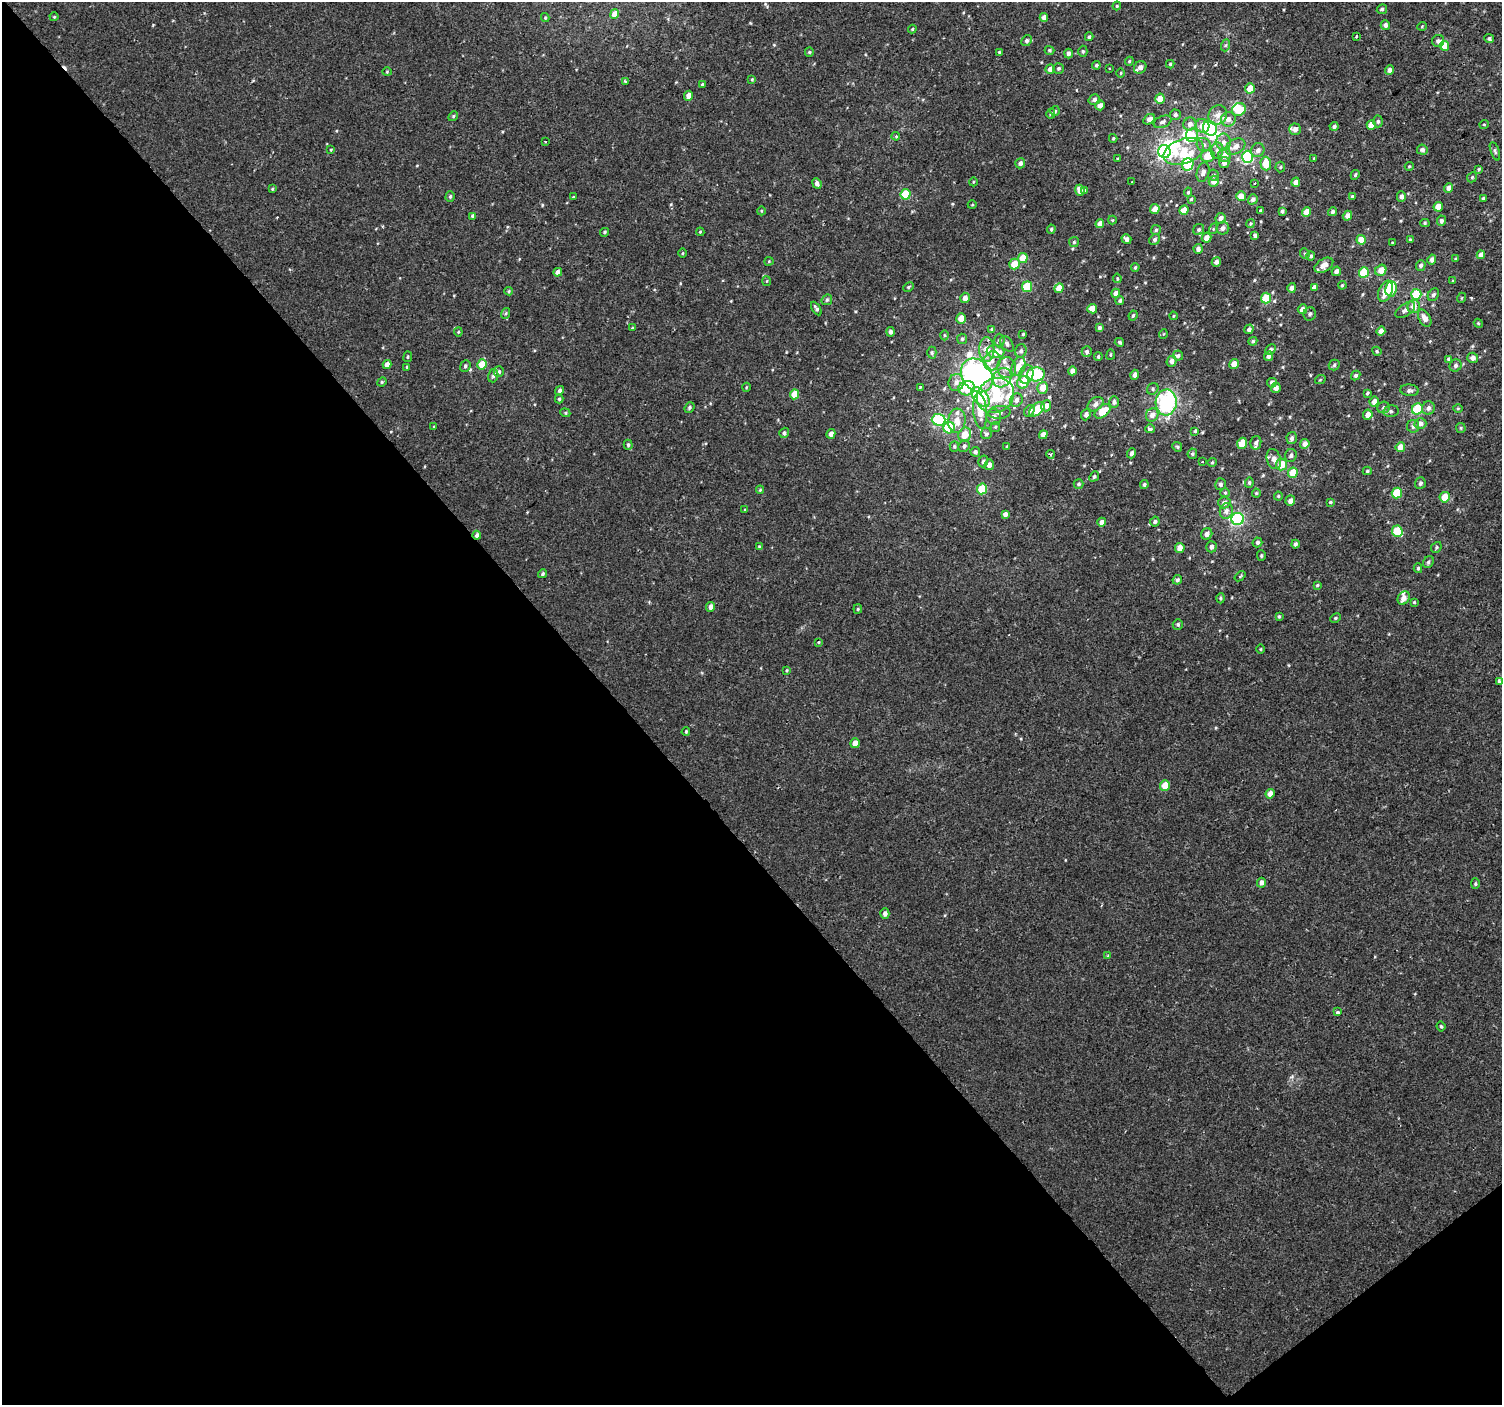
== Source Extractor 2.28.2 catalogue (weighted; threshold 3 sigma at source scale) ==
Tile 14 of 4 x 4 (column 2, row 4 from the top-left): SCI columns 1501-3000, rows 141-1543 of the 6003 x 5958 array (HDU 1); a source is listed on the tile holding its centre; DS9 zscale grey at full resolution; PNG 1504 x 1407 px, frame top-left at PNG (2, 2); each listed source drawn as its Kron ellipse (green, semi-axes under 4 px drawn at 4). Shown black and unused: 43% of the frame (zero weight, under 2 of 3 exposures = <1% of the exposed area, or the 3 px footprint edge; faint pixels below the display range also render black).
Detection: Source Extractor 2.28.2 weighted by HDU 2 'WHT'; one run over the whole footprint, this tile lists its part. Background 2.98e-04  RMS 0.002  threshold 0.00922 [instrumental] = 3 sigma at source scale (4.5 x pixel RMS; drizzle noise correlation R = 1.50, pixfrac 1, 0.0396/0.0396 arcsec/px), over >= 5 px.
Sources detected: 395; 7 inside a brighter object's white glare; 2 cosmic-ray / hot-pixel residue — neither listed nor drawn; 11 inside a brighter listed object's ellipse — not listed separately; the other 375 listed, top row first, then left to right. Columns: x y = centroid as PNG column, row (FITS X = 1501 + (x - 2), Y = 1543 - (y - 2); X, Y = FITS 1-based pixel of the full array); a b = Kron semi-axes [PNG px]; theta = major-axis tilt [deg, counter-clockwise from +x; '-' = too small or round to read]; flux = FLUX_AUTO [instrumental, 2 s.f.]
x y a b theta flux
1117 6 4 4 - 0.24
1382 9 5 4 - 0.44
615 14 5 4 - 2.2
54 17 4 4 - 0.2
1044 17 4 4 - 1.2
545 18 4 4 - 0.24
1385 25 5 4 - 0.73
1422 26 5 3 - 0.18
912 29 4 3 - 0.22
1356 36 3 2 - 0.33
1089 37 4 3 - 0.33
1489 39 5 4 - 0.46
1027 41 5 5 - 0.52
1438 41 6 6 - 0.69
1226 45 6 4 70 0.28
1445 46 5 4 - 4
1049 50 5 4 - 0.27
1083 51 5 4 - 0.32
809 52 5 4 - 0.26
999 52 4 3 - 0.27
1068 53 5 4 - 0.71
1129 61 4 4 - 0.26
1170 64 4 4 - 0.25
1096 65 4 4 - 0.3
1140 67 7 5 46 1.1
1109 68 2 2 - 0.13
1050 69 5 4 - 1.1
1058 69 5 5 - 0.35
1389 70 5 4 - 0.76
387 72 4 4 - 0.21
1121 73 5 3 - 0.19
752 79 4 3 - 0.19
626 81 4 3 - 0.3
702 85 4 3 - 0.35
1250 88 5 4 - 2.7
688 96 5 4 - 1.3
1094 99 6 5 - 0.62
1160 99 5 4 - 2.1
1100 105 5 4 - 1.2
1239 110 7 6 - 4.1
1055 111 5 5 - 0.3
1051 114 5 4 - 0.33
1175 115 5 5 - 0.54
1218 115 10 9 - 1.5
453 116 5 4 - 0.28
1149 119 6 5 - 0.86
1228 119 7 7 - 1.1
1378 121 6 4 88 0.42
1163 122 9 5 22 0.57
1190 124 6 6 - 0.98
1484 124 5 3 - 0.18
1371 125 5 4 - 2.2
1202 126 7 6 - 2.5
1334 126 4 4 - 0.58
1210 128 8 6 -54 11
1295 129 6 6 - 1.2
1192 135 7 6 - 3.5
896 136 4 3 - 0.29
1113 138 4 4 - 0.21
545 141 3 2 - 0.13
1224 142 8 7 - 1.2
1204 145 7 6 - 0.61
1235 147 11 7 31 1.6
331 150 4 3 - 0.2
1217 150 8 6 76 0.7
1258 150 7 6 - 0.96
1422 150 5 5 - 0.67
1183 151 21 12 20 5.2
1495 151 10 3 -70 0.34
1164 152 6 6 - 30
1224 155 7 6 - 1.5
1208 156 7 6 - 3.6
1248 157 6 5 - 19
1314 158 3 3 - 0.2
1118 159 3 3 - 0.22
1224 162 6 5 - 1.2
1020 163 5 5 - 0.7
1188 164 6 5 - 7.5
1266 164 7 5 -86 3.7
1409 166 4 4 - 0.21
1280 167 5 5 - 0.28
1479 169 3 3 - 0.26
1203 172 10 6 75 1
1213 175 6 5 - 0.39
1355 175 5 4 - 0.26
1472 177 5 4 - 0.3
1214 181 5 5 - 1.6
973 182 4 3 - 0.16
1132 182 2 2 - 0.18
1296 182 4 4 - 1.5
817 183 6 4 -67 0.73
1254 183 3 3 - 1.9
1449 188 5 4 - 1.3
272 189 4 3 - 0.22
1080 190 5 4 - 1.6
1085 191 4 4 - 0.4
1188 192 5 4 - 0.31
906 194 5 5 - 8.3
1241 196 5 5 - 2.2
1352 196 3 3 - 0.21
1401 196 5 4 - 0.74
450 197 5 4 - 0.35
574 197 3 3 - 0.69
1483 198 3 3 - 0.47
1191 199 4 4 - 0.27
1253 199 5 4 - 0.67
972 205 4 3 - 0.16
1438 207 5 4 - 3
1155 209 5 4 - 1.8
1184 210 5 4 - 2.6
1260 210 3 2 - 0.2
761 211 4 3 - 0.16
1282 211 4 3 - 0.4
1307 212 5 4 - 2.5
1333 212 4 4 - 0.46
473 216 4 4 - 0.67
1347 216 5 4 - 1.1
1221 218 5 5 - 1.2
1112 220 4 4 - 0.19
1441 221 5 4 - 0.61
1425 223 4 4 - 0.28
1100 224 4 4 - 1.6
1250 224 4 3 - 0.23
1223 228 6 6 - 0.73
1051 229 4 4 - 0.3
1199 229 6 5 - 0.36
1213 229 5 3 - 0.21
1156 230 5 5 - 0.35
605 232 4 4 - 0.32
700 232 4 4 - 0.19
1255 235 4 3 - 0.48
1207 238 5 4 - 1.3
1126 239 5 4 - 0.76
1155 239 6 5 - 0.49
1361 240 5 4 - 3
1410 240 4 4 - 0.32
1074 242 5 5 - 0.27
1392 243 4 2 - 0.14
1198 249 5 4 - 0.78
683 253 4 3 - 0.17
1305 253 5 4 - 0.3
1481 255 4 4 - 1.1
1311 256 4 4 - 0.44
1023 258 5 4 - 4
1456 258 4 3 - 0.22
1432 260 5 4 - 0.94
769 261 4 4 - 0.22
1216 262 5 4 - 0.79
1014 264 5 5 - 3.2
1324 265 10 6 31 1.4
1421 265 5 5 - 0.59
1135 267 4 3 - 0.27
1381 270 6 5 - 1.9
1336 271 5 4 - 0.76
558 272 4 4 - 0.96
1364 272 5 5 - 7.4
1117 278 5 3 - 0.21
767 281 5 3 - 0.19
1453 281 4 3 - 0.19
1342 285 4 3 - 0.22
908 287 5 3 - 0.25
1027 287 5 5 - 7.9
1314 287 4 4 - 1
1059 288 5 4 - 2.5
1292 288 5 4 - 0.75
1391 289 7 6 - 4.5
509 291 4 4 - 0.25
1385 291 11 6 66 3
1116 293 4 4 - 0.98
1416 294 5 5 - 8.7
1433 295 7 5 56 0.49
965 298 5 4 - 1.2
1266 298 5 5 - 7.5
1461 298 5 3 - 0.18
827 300 6 4 44 0.31
1120 301 4 4 - 0.41
1414 306 6 6 - 1.6
816 308 7 4 -58 0.47
1092 309 5 4 - 2
1302 309 5 4 - 1.3
1405 310 11 6 35 0.91
506 313 5 3 - 0.26
1310 314 7 6 - 0.51
1133 316 5 3 - 0.27
1173 316 4 2 - 0.16
961 318 5 4 - 1.8
1425 318 9 5 -59 1.3
1478 323 5 3 - 0.21
632 328 4 3 - 0.17
1099 328 4 4 - 0.43
991 329 4 4 - 0.22
1249 329 5 4 - 0.62
1381 331 4 4 - 1.5
458 332 4 4 - 0.22
890 332 5 4 - 0.73
1023 334 3 3 - 0.26
1163 334 5 3 - 0.16
944 335 5 3 - 0.22
962 339 5 5 - 0.32
999 340 7 5 90 0.4
1253 341 4 4 - 0.33
1119 342 5 4 - 0.3
1007 344 9 5 -53 0.55
987 349 12 7 -89 2.3
1271 349 6 4 47 0.44
1021 351 7 5 73 0.56
1087 351 5 5 - 0.4
1377 351 5 4 - 0.28
996 352 9 6 -8 2.7
932 353 6 4 89 0.35
1111 355 5 3 - 0.19
1178 356 5 5 - 0.44
1269 356 5 4 - 0.85
408 357 5 3 - 0.2
1098 357 4 4 - 0.33
1473 358 5 5 - 0.97
1449 359 4 4 - 0.35
992 361 10 8 68 1.3
1172 361 5 5 - 0.96
387 364 5 4 - 1.3
482 364 5 4 - 4.5
1234 364 5 4 - 2
1334 365 5 5 - 0.38
465 366 6 5 - 0.41
1018 366 10 6 69 1.9
1456 366 6 5 - 0.53
407 367 3 3 - 0.21
1007 368 10 9 - 1.5
1072 371 4 4 - 1.2
499 372 5 5 - 0.49
1026 374 9 7 75 1.5
1036 374 9 7 4 14
977 375 18 14 -51 63
1134 375 5 4 - 0.82
493 376 7 5 72 0.42
1356 376 5 4 - 0.43
1002 378 10 8 50 2.2
1320 380 5 3 - 0.21
382 382 5 4 - 0.25
956 382 8 7 - 1.2
1023 382 6 5 - 3.9
1272 383 5 5 - 0.72
746 387 4 3 - 0.18
921 387 3 3 - 0.26
967 388 8 7 - 4.4
1043 388 6 5 - 2.4
1276 388 5 5 - 0.9
1153 389 6 5 - 0.37
1410 390 9 6 -6 0.58
559 391 4 4 - 0.53
1367 393 4 3 - 0.26
794 394 5 4 - 2.8
995 395 19 17 33 8.4
980 397 11 6 -48 13
559 399 4 4 - 0.31
1016 400 7 6 - 0.9
1114 402 6 5 - 0.56
1166 402 13 10 86 20
1374 402 5 4 - 1.4
1095 404 9 6 37 0.91
1046 406 6 5 - 1.1
689 407 6 4 50 0.37
1383 407 6 5 - 0.42
1428 408 7 6 - 0.71
1458 408 5 3 - 0.2
1037 409 9 5 43 5.2
1417 409 6 5 - 10
980 411 17 7 -85 3.8
1029 411 6 5 - 0.54
1103 411 9 5 39 3.9
1391 411 8 5 10 0.51
999 412 11 6 4 0.82
565 413 5 4 - 0.29
1086 415 6 4 68 0.68
1152 415 7 6 - 1.2
1368 415 5 4 - 1.6
994 417 8 7 - 0.93
939 420 7 6 - 16
957 421 12 8 85 2.2
1420 423 6 5 - 0.83
1413 426 6 6 - 0.6
434 427 4 3 - 0.22
995 427 5 4 - 0.28
949 428 6 5 - 8.6
1461 428 5 4 - 0.24
1150 429 5 4 - 0.66
1195 431 4 4 - 0.23
784 433 5 4 - 0.47
831 434 5 4 - 0.98
986 434 5 5 - 0.44
965 435 7 6 - 3
1043 435 4 4 - 1.2
1292 438 6 5 - 0.64
1242 443 6 4 71 2.6
1256 443 7 5 78 0.47
1305 444 5 4 - 1.3
628 445 5 4 - 0.35
964 446 6 5 - 0.58
954 447 5 4 - 0.33
1007 447 3 3 - 0.22
1177 447 5 4 - 0.27
1400 447 5 4 - 1.7
975 452 5 4 - 0.58
1132 453 5 4 - 0.68
1050 454 4 4 - 0.51
1192 454 5 4 - 0.32
1291 455 7 5 68 0.59
1274 459 10 7 -72 1.4
983 461 6 5 - 0.43
1202 461 3 3 - 0.76
1212 462 5 4 - 0.23
1281 464 6 5 - 3.3
989 465 5 5 - 0.94
1367 471 4 4 - 0.24
1293 473 5 5 - 3.9
1094 476 5 4 - 0.34
1249 483 5 4 - 0.32
1420 483 6 5 - 0.51
1078 484 5 4 - 0.38
1144 484 4 4 - 0.37
1220 484 6 5 - 0.51
982 489 5 5 - 8.7
760 490 4 4 - 0.19
1225 493 5 4 - 0.24
1256 493 4 4 - 0.21
1397 493 5 5 - 6.6
1278 496 4 4 - 0.23
1445 497 5 5 - 3.5
1290 501 5 4 - 1.1
1330 502 4 3 - 0.23
1224 503 6 6 - 0.69
744 509 3 2 - 0.19
1226 511 8 6 76 0.95
1005 514 4 4 - 0.82
1238 519 6 6 - 29
1102 522 4 4 - 0.87
1155 522 5 4 - 0.54
1397 531 5 5 - 6.5
1207 534 6 5 - 0.83
477 535 4 4 - 0.58
1257 542 5 4 - 0.51
1295 544 4 4 - 0.48
759 546 4 4 - 0.2
1211 547 5 5 - 0.74
1436 547 6 5 - 0.35
1180 548 5 4 - 1.7
1261 556 5 4 - 0.23
1428 562 6 5 - 0.43
1418 568 5 4 - 0.32
543 574 4 4 - 0.35
1240 576 6 3 38 0.23
1177 580 5 4 - 0.35
1317 585 4 3 - 0.22
1220 598 5 3 - 0.25
1404 598 7 5 57 1.3
1414 602 4 4 - 0.21
711 607 5 4 - 1.1
858 609 5 4 - 0.27
1279 616 4 3 - 0.24
1335 618 5 4 - 0.28
1178 624 5 5 - 0.41
818 642 4 3 - 0.18
1261 649 4 3 - 0.19
787 670 4 3 - 0.2
1499 681 3 3 - 0.44
686 732 4 3 - 0.26
855 743 5 4 - 1.7
1165 786 5 4 - 3.2
1270 794 5 4 - 1.5
1261 883 5 4 - 0.81
1475 884 5 4 - 0.26
885 913 5 4 - 0.78
1107 956 4 4 - 0.25
1337 1012 3 3 - 0.67
1441 1026 5 4 - 0.28
Overlapping masked pixels (flux is a lower limit): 1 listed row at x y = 477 535